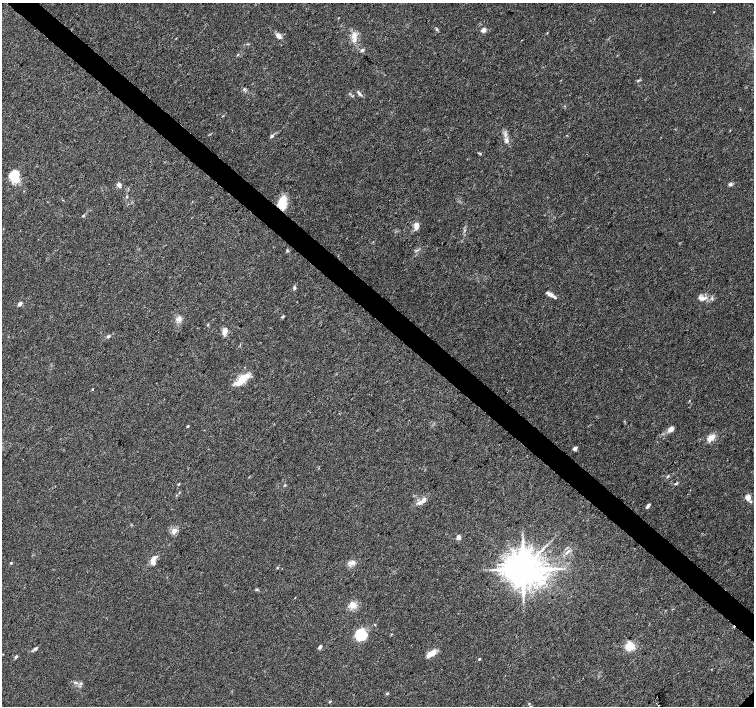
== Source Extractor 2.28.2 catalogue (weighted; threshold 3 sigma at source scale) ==
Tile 11 of 4 x 4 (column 3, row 3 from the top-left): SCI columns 3008-4510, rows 1575-2981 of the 6021 x 6027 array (HDU 1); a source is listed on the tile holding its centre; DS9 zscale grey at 2 x 2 block average (1 PNG px = mean of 2 x 2 image px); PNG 756 x 708 px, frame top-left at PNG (2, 3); no overlay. Shown black and unused: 4% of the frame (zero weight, under 3 of 4 exposures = <1% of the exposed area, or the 3 px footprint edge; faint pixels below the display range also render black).
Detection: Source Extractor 2.28.2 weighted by HDU 2 'WHT'; one run over the whole footprint, this tile lists its part. Background 0.026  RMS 0.0034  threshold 0.0153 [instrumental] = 3 sigma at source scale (4.5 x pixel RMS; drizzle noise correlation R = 1.50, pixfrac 1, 0.0396/0.0396 arcsec/px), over >= 5 px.
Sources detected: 70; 5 inside a brighter listed object's ellipse — not listed separately; the other 65 listed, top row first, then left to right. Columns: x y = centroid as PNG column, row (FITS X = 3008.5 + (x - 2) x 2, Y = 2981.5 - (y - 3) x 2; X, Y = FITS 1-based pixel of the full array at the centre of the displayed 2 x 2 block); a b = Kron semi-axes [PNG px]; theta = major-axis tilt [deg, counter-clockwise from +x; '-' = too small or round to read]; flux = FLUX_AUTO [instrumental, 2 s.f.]
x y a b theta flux
436 29 5 3 - 0.97
483 30 2 2 - 11
354 35 9 6 76 5.1
279 36 7 5 -44 3.6
522 40 2 2 - 0.31
362 50 5 4 - 1.5
238 55 4 2 - 0.57
638 80 4 3 - 0.91
244 89 4 3 - 0.94
359 93 8 3 -52 1.8
272 136 6 4 47 1.5
506 140 9 5 -53 3.2
13 176 13 8 -43 19
730 184 5 4 - 1.7
119 185 5 4 - 2.8
127 197 4 2 - 0.76
282 205 12 9 -65 12
83 216 5 3 - 0.8
416 226 9 5 84 4.9
417 250 6 2 16 0.99
287 251 4 3 - 0.92
294 288 4 3 - 1.4
550 294 14 4 -31 3.8
702 298 13 6 2 5.7
20 304 5 3 - 2.2
282 317 4 3 - 1
179 319 8 6 84 3.9
225 331 8 5 75 5.7
108 336 5 3 - 1.2
243 379 21 7 43 14
92 389 2 2 - 0.6
188 426 3 2 - 0.92
671 429 6 5 - 4.6
711 438 13 7 39 5.8
575 448 2 2 - 6.5
667 476 4 3 - 0.91
676 483 4 3 - 0.9
285 485 3 2 - 0.64
748 497 3 3 - 16
424 500 7 5 64 3.5
648 506 6 3 58 2.1
174 532 9 6 65 3.7
459 537 6 5 - 2.1
567 552 4 2 - 1.1
508 553 3 2 - 1.2
153 559 11 5 71 5.3
353 562 7 3 -59 1.7
11 563 4 3 - 0.62
277 568 3 2 - 0.55
523 569 8 7 - 2600
256 590 4 3 - 0.92
295 598 2 2 - 0.31
353 605 10 8 4 6.1
361 635 10 9 - 27
630 646 3 3 - 84
320 647 3 3 - 2.7
35 649 8 3 35 1.6
431 654 14 5 35 6.6
16 657 4 3 - 1
479 659 3 2 - 0.74
76 682 7 3 -22 2
387 694 3 3 - 0.82
330 702 3 3 - 0.85
529 704 3 3 - 0.56
658 705 2 2 - 7.7
Overlapping masked pixels (flux is a lower limit): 1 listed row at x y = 282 205
Isophote crosses this tile's border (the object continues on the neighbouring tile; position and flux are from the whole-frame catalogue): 1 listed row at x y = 748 497